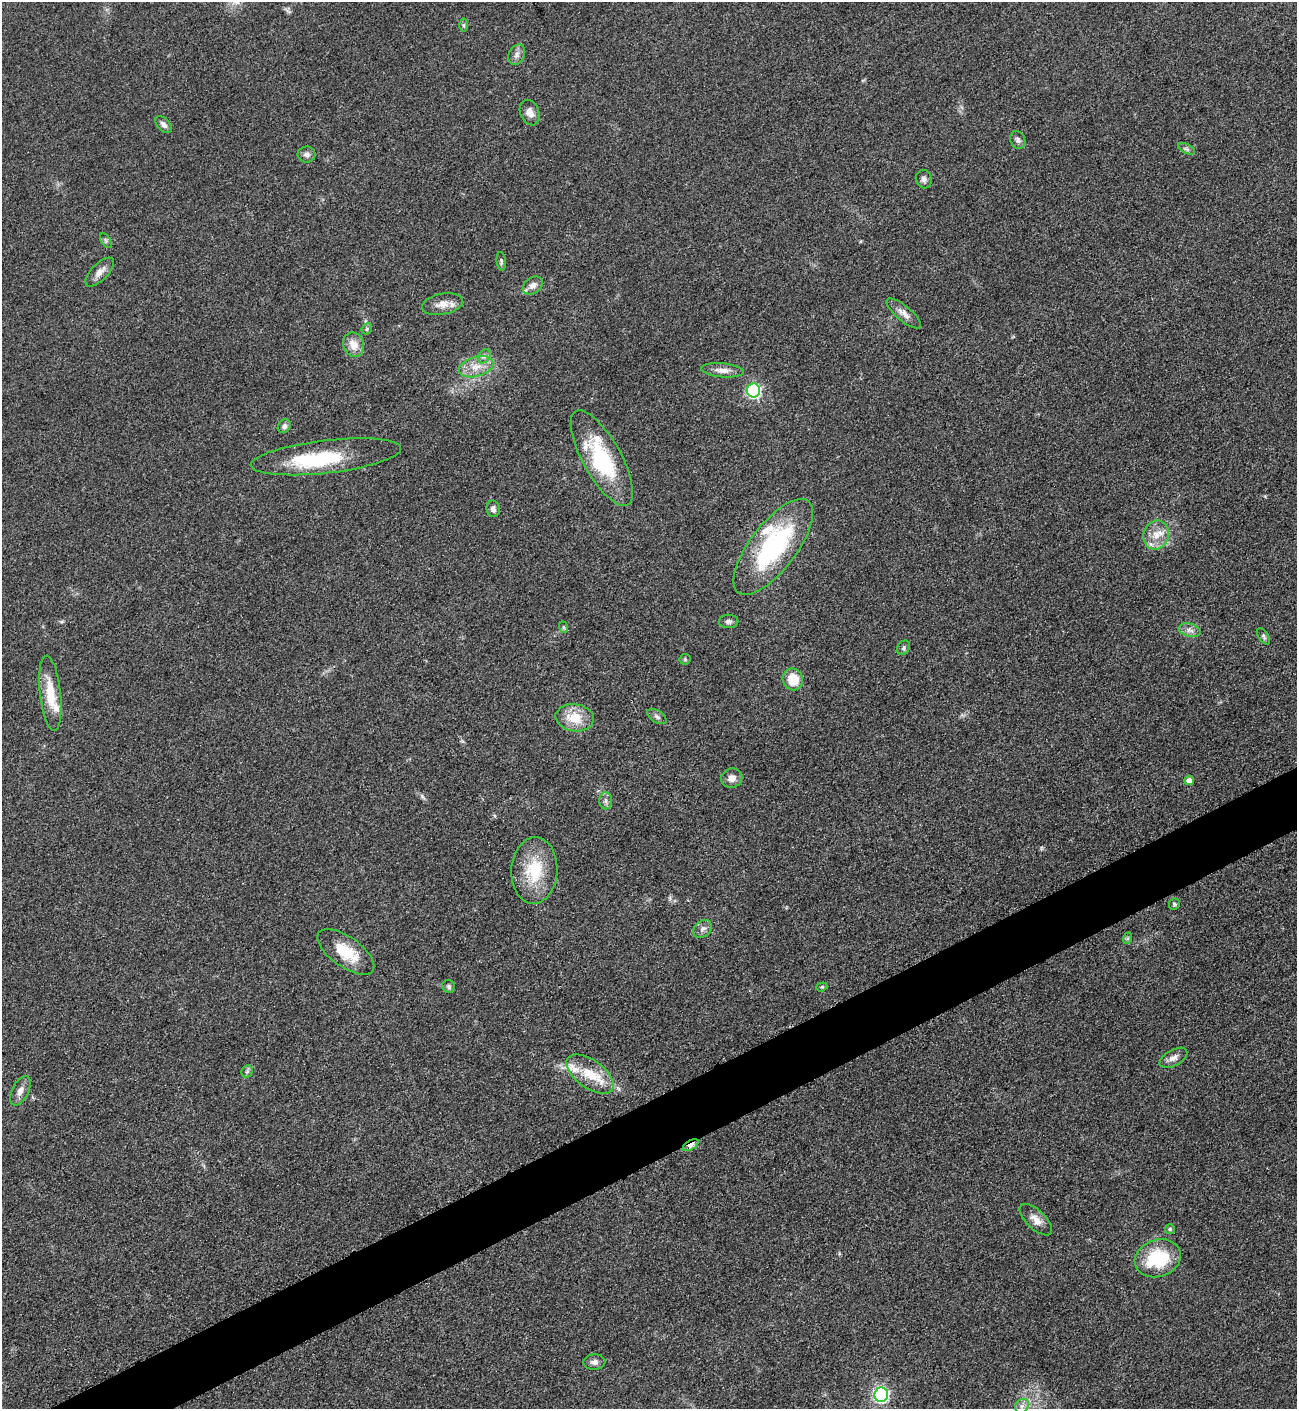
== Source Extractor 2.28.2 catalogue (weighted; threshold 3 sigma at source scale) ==
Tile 7 of 4 x 4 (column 3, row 2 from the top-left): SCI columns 2753-4047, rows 2823-4229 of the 5639 x 5648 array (HDU 1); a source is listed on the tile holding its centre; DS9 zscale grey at full resolution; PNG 1299 x 1411 px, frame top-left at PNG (2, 2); each listed source drawn as its Kron ellipse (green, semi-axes under 4 px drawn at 4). Shown black and unused: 4% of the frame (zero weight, under 3 of 5 exposures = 1% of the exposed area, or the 3 px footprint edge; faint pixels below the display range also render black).
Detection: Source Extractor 2.28.2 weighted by HDU 2 'WHT'; one run over the whole footprint, this tile lists its part. Background 0.0918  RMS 0.0067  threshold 0.0301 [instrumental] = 3 sigma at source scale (4.5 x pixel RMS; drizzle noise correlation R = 1.50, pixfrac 1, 0.05/0.05 arcsec/px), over >= 5 px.
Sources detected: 63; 2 inside a brighter object's white glare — neither listed nor drawn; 4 inside a brighter listed object's ellipse — not listed separately; the other 57 listed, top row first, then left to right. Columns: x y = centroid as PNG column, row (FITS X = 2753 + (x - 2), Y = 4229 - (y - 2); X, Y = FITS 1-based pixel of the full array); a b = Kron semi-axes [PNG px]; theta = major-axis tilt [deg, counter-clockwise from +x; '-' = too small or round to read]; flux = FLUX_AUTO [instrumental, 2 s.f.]
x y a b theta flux
463 25 6 4 -90 1.1
517 55 11 7 65 3.1
530 113 13 9 -68 4.9
164 125 10 6 -48 2.7
1018 140 9 7 -65 2.2
1187 149 9 5 -26 1.5
307 154 9 8 - 2.5
924 179 9 8 - 2.4
106 241 8 4 -59 1.2
501 261 9 4 -84 1.4
100 272 18 8 46 4.9
533 285 11 8 35 3.8
442 304 21 10 11 7.2
904 314 22 7 -40 5.1
367 329 6 5 - 1.1
354 345 12 10 -66 8
484 356 8 5 58 2
476 367 17 10 16 9.1
722 370 21 7 -5 5.2
753 390 7 6 - 130
284 426 7 6 - 2.3
326 457 75 16 7 45
602 458 54 19 -61 55
493 509 8 6 -80 2.5
1156 535 15 12 70 9.6
773 547 58 23 53 91
728 621 10 7 -1 2.2
563 627 6 3 -71 0.82
1190 630 11 6 -17 3.2
1263 636 9 5 -55 1.4
904 648 7 6 - 1.5
685 659 5 5 - 0.94
793 679 11 10 - 16
50 693 38 10 -84 17
657 717 10 6 -32 2.1
575 718 19 13 -7 16
732 778 10 9 - 5
1189 780 5 4 - 4.5
606 801 8 6 -90 2.3
534 871 33 23 86 31
1174 904 6 5 - 1.1
703 929 10 8 41 3.1
1128 938 6 4 72 1
346 952 33 15 -35 20
449 986 6 6 - 1.6
822 987 6 4 20 0.84
1173 1058 15 8 29 4
247 1071 6 5 - 1.5
590 1074 27 14 -36 19
20 1091 16 8 64 4.6
691 1145 9 4 31 3.9
1036 1220 20 9 -44 6.3
1170 1229 5 5 - 1.1
1158 1258 23 18 19 37
594 1362 11 7 3 3.1
881 1395 7 7 - 170
1022 1406 7 6 - 2.6
Overlapping masked pixels (flux is a lower limit): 1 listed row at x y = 691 1145